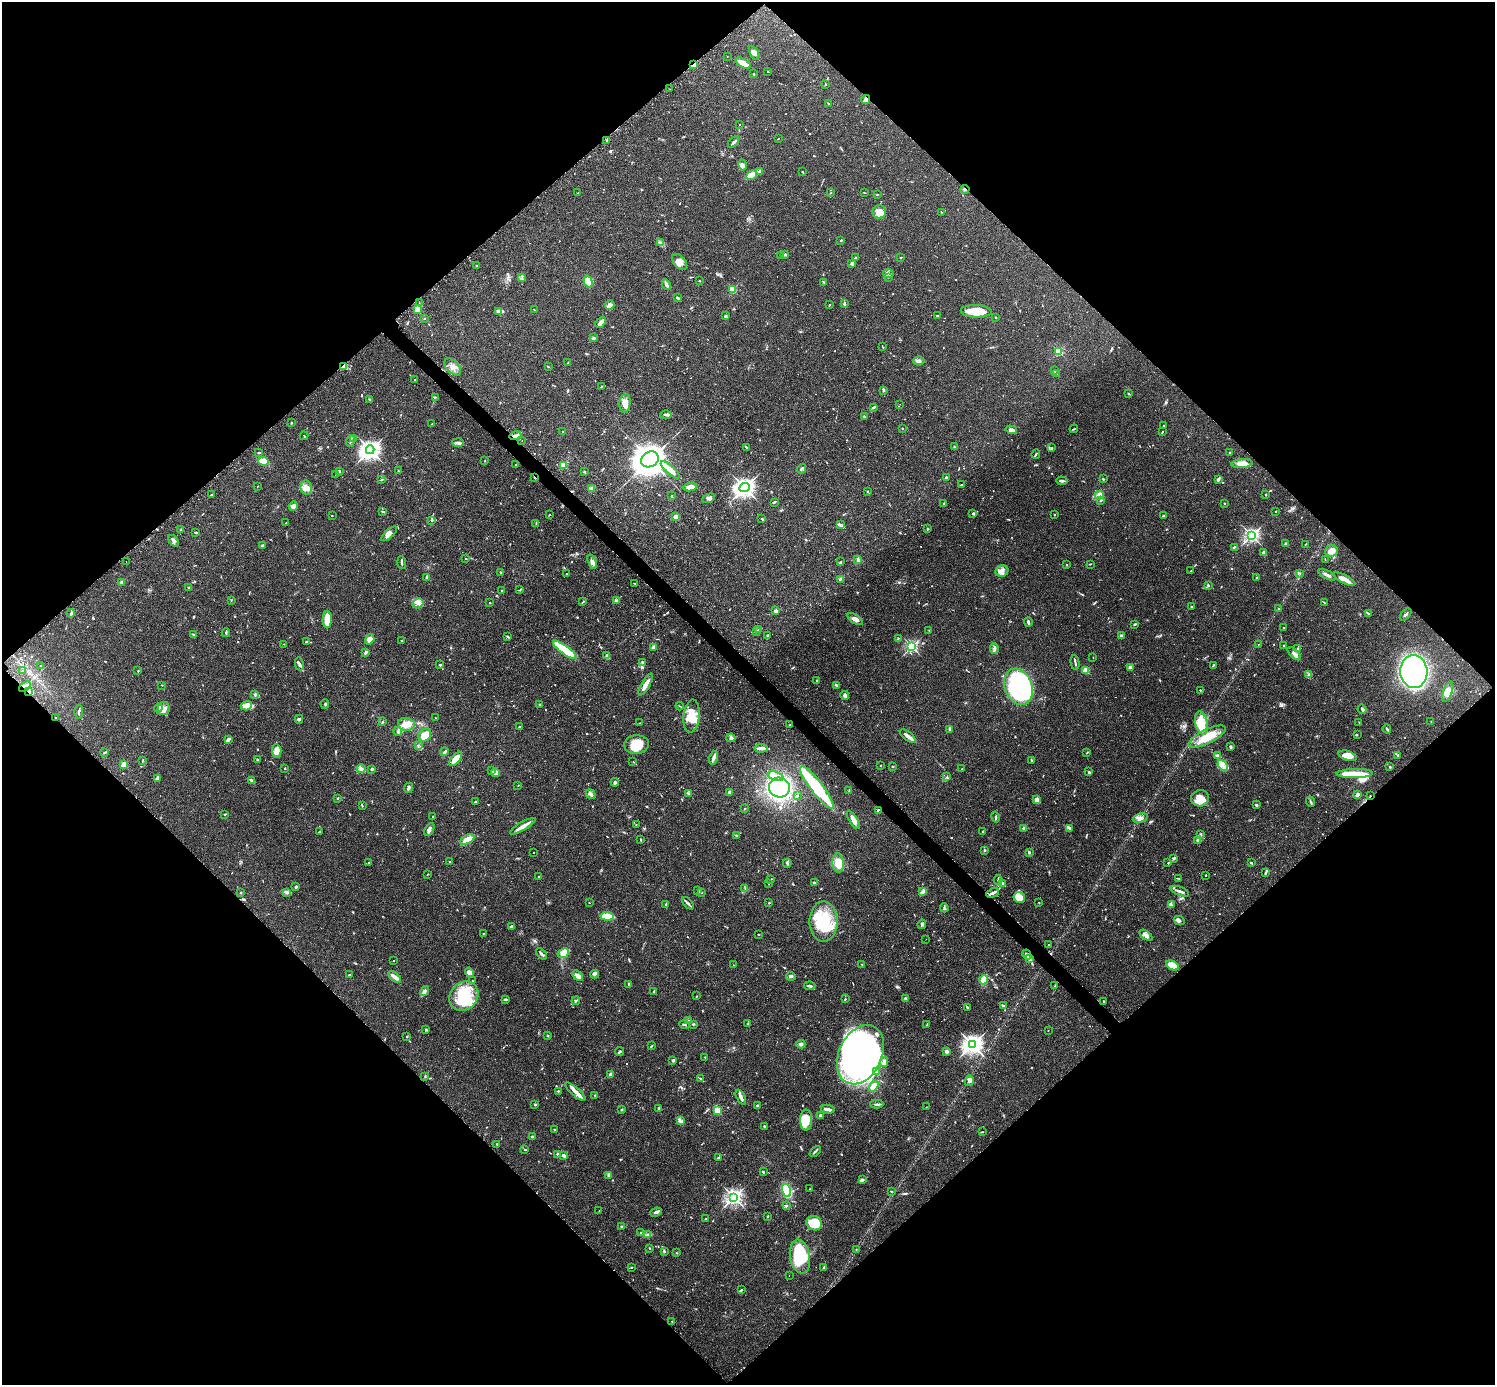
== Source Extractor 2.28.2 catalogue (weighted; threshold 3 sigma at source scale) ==
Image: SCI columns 41-6009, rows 191-5719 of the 6041 x 6041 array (HDU 1 of 3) = the unmasked area's bounding box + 8 px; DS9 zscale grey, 4 x 4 block average (1 PNG px = mean of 4 x 4 image px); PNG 1497 x 1387 px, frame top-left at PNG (2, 2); each listed source drawn as its Kron ellipse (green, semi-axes under 4 px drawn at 4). Shown black and unused: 51% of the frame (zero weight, under 2 of 3 exposures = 2% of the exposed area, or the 3 px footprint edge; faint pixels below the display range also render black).
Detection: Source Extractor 2.28.2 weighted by HDU 2 'WHT'. Background 0.102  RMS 0.0058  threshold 0.0261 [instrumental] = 3 sigma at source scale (4.5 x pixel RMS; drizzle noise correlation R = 1.50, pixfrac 1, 0.05/0.05 arcsec/px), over >= 5 px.
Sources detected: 976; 3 too faint to see at this stretch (4 x 4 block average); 13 inside a brighter object's white glare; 13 cosmic-ray / hot-pixel residue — neither listed nor drawn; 27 coinciding with a brighter row at this scale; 62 inside a brighter listed object's ellipse — not listed separately; of the other 858, all 500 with FLUX_AUTO >= 1.76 (the completeness limit of this list) listed and drawn (358 fainter detections not listed), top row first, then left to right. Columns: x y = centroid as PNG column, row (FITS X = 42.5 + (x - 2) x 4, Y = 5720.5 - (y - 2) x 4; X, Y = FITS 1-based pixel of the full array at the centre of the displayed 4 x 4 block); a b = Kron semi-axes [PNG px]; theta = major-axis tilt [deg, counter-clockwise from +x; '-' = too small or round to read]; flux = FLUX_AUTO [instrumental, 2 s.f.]
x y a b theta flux
754 53 8 4 -61 12
727 57 2 2 - 2.7
743 63 8 3 -29 49
693 65 2 2 - 120
768 71 2 2 - 2
754 74 2 2 - 3.6
825 85 2 2 - 1.8
670 89 2 2 - 1.9
866 99 4 4 - 11
828 103 2 2 - 2.7
739 124 2 2 - 1.8
778 138 2 2 - 2.1
606 140 2 2 - 2.2
734 142 7 2 44 8.4
743 165 5 3 - 9.1
760 171 4 2 - 3.7
802 172 3 2 - 2.7
752 175 6 3 29 15
965 189 4 2 - 6.7
578 193 3 2 - 2
830 193 2 2 - 1.9
864 193 2 2 - 1.9
877 194 3 2 - 1.8
879 212 7 6 - 29
941 212 2 2 - 1.8
841 240 2 2 - 5
660 243 4 2 - 4.6
785 255 3 3 - 4.7
780 256 2 2 - 8.3
900 257 2 2 - 2.8
856 258 3 2 - 4.2
680 262 9 6 -49 23
852 263 2 2 - 43
477 266 3 2 - 3.4
889 273 5 2 - 6.6
888 277 3 2 - 2.9
522 278 2 2 - 3
588 281 6 3 -72 49
700 281 3 2 - 2.1
824 283 3 2 - 1.8
666 285 6 2 -61 11
733 289 2 2 - 200
677 298 4 2 - 4.8
419 303 2 2 - 1.9
844 304 3 2 - 3.2
610 305 5 4 - 11
829 305 3 2 - 2.1
418 310 3 2 - 120
534 310 2 2 - 1.9
498 311 4 3 - 6.9
976 311 15 6 -2 85
937 315 3 2 - 2.4
725 316 3 3 - 4.6
995 317 2 2 - 7.7
424 319 2 2 - 1.8
601 322 6 2 49 21
594 338 3 2 - 9.1
883 347 3 2 - 2.6
1058 351 2 2 - 270
919 361 5 3 - 8.5
568 363 2 2 - 3.5
343 366 4 2 - 9.8
453 367 10 6 -46 21
548 367 2 2 - 2.2
1055 371 2 2 - 3.2
1056 374 2 2 - 4.2
414 380 2 2 - 2
601 387 3 2 - 1.9
884 390 4 2 - 4.2
1129 394 2 2 - 2
435 397 2 2 - 1.8
369 399 2 2 - 1.8
625 403 9 5 84 28
900 404 2 2 - 2.9
874 407 4 2 - 4.3
666 415 5 3 - 6.3
864 416 2 2 - 3.3
291 423 2 2 - 3.1
432 424 2 2 - 1.9
1164 425 2 2 - 2.3
903 428 2 2 - 2
1074 429 4 2 - 2.6
1011 430 6 3 -18 14
563 432 3 2 - 2.1
1162 432 3 2 - 2.5
304 436 4 2 - 1.9
515 436 6 2 13 21
353 439 2 2 - 2.9
522 440 2 2 - 3.2
350 441 6 2 73 5
458 443 6 3 -3 11
746 447 4 2 - 3
954 447 3 2 - 2.7
1052 448 3 2 - 2.4
370 450 4 4 - 1300
1229 452 2 2 - 5.8
259 453 2 2 - 5.4
1036 454 4 2 - 5.2
650 459 9 7 34 6200
485 460 2 2 - 2.1
264 461 5 3 - 60
1242 464 11 4 5 34
516 465 2 2 - 2.6
563 465 4 3 - 86
801 469 5 2 - 4.9
670 470 12 3 -41 38
339 471 3 2 - 5.3
398 471 3 2 - 2.2
584 472 3 2 - 3.9
336 475 2 2 - 1.9
534 477 3 2 - 2.2
946 478 4 2 - 5.6
1103 479 2 2 - 3.1
1218 479 3 2 - 13
381 480 3 2 - 4.7
1062 481 5 2 - 8.7
961 485 3 2 - 3.5
257 486 2 2 - 1.9
690 487 7 3 11 21
306 488 7 6 - 20
591 488 4 3 - 6.2
745 488 5 4 - 1400
867 491 2 2 - 2.8
211 495 2 2 - 8.3
1099 495 4 3 - 21
1266 495 2 2 - 3.3
671 496 2 2 - 2.2
708 498 7 4 23 13
1101 500 2 2 - 3.3
774 502 3 2 - 5.7
944 503 2 2 - 7.5
1224 503 2 2 - 6.1
293 506 5 4 - 16
383 512 3 2 - 3
1276 512 2 2 - 2.1
973 513 4 2 - 4.9
332 515 2 2 - 1.8
549 515 2 2 - 2.5
1054 515 2 2 - 1.8
1163 516 2 2 - 2.8
676 517 2 2 - 100
762 518 3 2 - 6.2
432 520 2 2 - 5.5
286 523 2 2 - 4
536 523 3 2 - 3.1
841 525 4 3 - 6.2
927 529 3 2 - 3.5
181 530 3 2 - 4
196 532 3 2 - 5.2
389 534 10 3 41 14
1252 535 3 2 - 740
174 541 6 4 -55 9.9
1285 544 3 2 - 3.6
1305 544 2 2 - 1.8
262 545 3 2 - 5.4
1234 547 3 2 - 3.6
1332 551 6 5 - 26
1264 553 4 3 - 10
466 559 2 2 - 2.5
1325 559 2 2 - 1.9
858 560 4 3 - 6.6
126 562 2 2 - 3.4
592 562 7 3 -71 12
840 562 2 2 - 2.4
402 563 6 2 -85 5.4
1090 564 3 2 - 2
1066 565 2 2 - 1.9
1002 571 6 5 - 16
1191 571 3 2 - 2.4
501 572 2 2 - 3.3
1300 573 2 2 - 2.4
567 574 2 2 - 6
1327 575 9 2 -27 13
427 578 4 3 - 11
1257 578 2 2 - 4.9
840 579 3 2 - 4.1
1344 579 12 3 -26 37
122 582 3 3 - 9.7
634 583 3 2 - 1.8
1208 585 2 2 - 6.9
189 587 2 2 - 3.8
520 590 3 2 - 2.7
501 591 2 2 - 3.2
231 600 2 2 - 1.9
616 601 2 2 - 10
583 602 3 2 - 3.7
418 603 6 5 - 15
490 603 2 2 - 3.3
1325 603 4 2 - 2.3
1191 607 3 2 - 2.8
1279 608 2 2 - 2.4
775 611 2 2 - 50
71 613 4 3 - 5.6
1368 613 3 2 - 3.2
1406 615 7 2 47 5.4
855 619 9 4 -33 17
327 620 8 4 89 58
1028 622 5 2 - 6.8
1135 624 3 2 - 3.8
1284 628 2 2 - 2.6
758 630 3 2 - 3.4
929 630 2 2 - 1.9
756 632 2 2 - 3.2
226 633 4 2 - 4.5
193 634 3 2 - 3
767 635 2 2 - 3.7
1121 636 2 2 - 32
508 637 4 2 - 4.5
898 638 3 2 - 2.1
370 639 5 4 - 29
402 641 2 2 - 3.3
307 642 3 2 - 5.2
284 644 2 2 - 1.8
1258 644 2 2 - 2.2
912 646 2 2 - 570
1284 646 2 2 - 3.8
654 647 2 2 - 78
1298 648 4 2 - 3.3
994 649 5 2 - 8.4
565 650 14 4 -35 180
365 652 4 2 - 8.1
1294 654 8 3 -44 13
607 656 3 3 - 6
1093 657 2 2 - 1.9
643 662 4 2 - 3.4
1075 663 7 2 -80 6.1
299 664 6 2 -79 7.7
440 665 2 2 - 6.3
1213 665 4 2 - 3.5
41 666 2 2 - 1.8
1130 667 3 3 - 21
1086 670 2 2 - 150
22 671 2 2 - 2.2
138 671 2 2 - 2
1414 671 16 13 -85 930
1308 675 2 2 - 3
817 680 2 2 - 2.8
646 684 12 3 60 31
162 685 2 2 - 1.9
837 685 4 2 - 3.6
25 686 6 2 40 8.4
1019 687 19 13 -70 740
1200 690 2 2 - 2
29 691 2 2 - 5.4
1448 692 10 4 71 24
255 695 3 2 - 2.9
845 695 4 2 - 8
325 704 4 2 - 3.6
540 704 2 2 - 4.7
246 706 6 4 18 30
680 706 4 2 - 2.7
158 708 4 3 - 6.7
164 709 6 6 - 18
1362 709 4 2 - 5.4
79 712 7 2 89 7.3
691 716 16 8 84 74
56 718 2 2 - 3.2
435 718 2 2 - 2.1
299 719 4 2 - 4.7
382 722 2 2 - 2.9
1359 722 2 2 - 2.2
1431 722 2 2 - 2.1
640 723 4 2 - 1.9
1202 723 12 6 -78 71
406 724 8 6 -9 31
790 725 2 2 - 2.7
519 727 2 2 - 4.1
950 729 2 2 - 20
1387 729 4 2 - 5.4
398 732 4 2 - 5.8
425 735 7 6 - 67
1357 735 3 2 - 2.3
908 736 9 3 -37 20
1207 737 20 7 27 83
731 738 4 3 - 12
228 740 4 2 - 14
637 744 12 9 4 81
418 745 2 2 - 2.4
1230 747 4 2 - 5.7
761 748 6 4 5 12
277 751 7 5 -87 30
444 752 4 2 - 5.3
105 753 3 2 - 4.6
1087 753 4 2 - 2.9
1398 755 2 2 - 3.1
1218 756 4 3 - 6.2
1348 756 9 4 -18 47
713 758 7 3 73 14
257 759 2 2 - 4.1
456 759 8 3 51 65
143 760 4 2 - 2.8
1031 760 2 2 - 2.2
633 762 2 2 - 2.1
124 765 2 2 - 150
1223 765 6 3 -50 15
881 766 2 2 - 6
892 766 2 2 - 3.3
1390 767 2 2 - 4.5
285 768 2 2 - 2.5
361 769 4 3 - 8.2
372 769 3 2 - 8.3
962 769 2 2 - 2.1
492 770 3 2 - 3
1089 772 3 2 - 4.6
495 773 4 3 - 8.7
1355 774 18 4 1 76
776 776 8 3 -19 18
947 777 4 2 - 3.5
157 778 4 3 - 6
252 780 4 2 - 10
615 782 4 2 - 7
518 785 2 2 - 1.9
779 787 10 9 - 470
817 787 26 6 -53 270
408 788 5 2 - 8.9
849 791 2 2 - 2.1
729 792 4 2 - 8.6
688 793 3 2 - 3.7
591 794 5 3 - 8.3
797 795 3 2 - 2.7
1357 795 4 2 - 18
1370 796 3 2 - 2.1
337 798 2 2 - 14
1200 798 9 8 - 48
1036 800 4 3 - 15
475 802 2 2 - 9
1311 802 5 2 - 4.6
1256 805 3 3 - 4.7
362 806 3 2 - 2.4
745 809 2 2 - 3.7
878 810 2 2 - 3
225 814 3 2 - 3
433 816 2 2 - 2.5
995 817 6 2 -77 5.6
1140 818 8 3 13 15
853 820 10 3 -58 20
636 825 2 2 - 1.8
523 826 14 2 31 30
1024 828 3 3 - 4.3
1070 828 3 2 - 3.2
429 830 7 3 61 11
319 831 3 2 - 2.9
982 831 2 2 - 1.9
1201 834 3 2 - 2.5
736 835 2 2 - 4.6
467 839 8 2 29 66
640 839 3 2 - 2.4
1197 841 3 2 - 2.5
985 850 3 2 - 3.5
533 853 2 2 - 2.5
1029 853 3 2 - 3.9
1174 858 4 2 - 7
368 862 2 2 - 2.1
450 862 2 2 - 1.9
787 863 4 2 - 4.4
838 863 9 5 -87 51
1168 863 2 2 - 2.8
1251 863 3 2 - 2.9
1265 873 3 2 - 4.3
428 874 3 2 - 1.8
1206 875 2 2 - 2
539 877 3 2 - 3.1
1178 878 3 2 - 1.9
771 879 4 2 - 2.6
998 880 5 2 - 7
814 882 3 2 - 3.2
1003 883 3 2 - 2.7
769 884 2 2 - 2.7
296 887 2 2 - 22
745 889 2 2 - 2.1
698 890 3 2 - 2.7
923 891 2 2 - 3.2
1180 891 10 2 -21 11
287 892 3 2 - 4.8
701 892 3 2 - 4.3
241 893 2 2 - 12
993 893 7 2 25 15
1019 898 6 5 - 54
1039 902 2 2 - 1.8
589 903 2 2 - 1.8
688 903 7 2 -46 7.5
769 903 2 2 - 10
666 905 3 2 - 3
1171 905 2 2 - 2.3
944 908 4 4 - 5.5
607 916 6 2 -6 110
1179 920 6 3 -27 8
823 922 20 14 -90 170
922 924 5 3 - 5.4
512 927 3 2 - 12
483 933 2 2 - 4.5
758 935 2 2 - 1.8
1146 935 7 3 -34 13
926 939 2 2 - 3.6
1049 945 2 2 - 12
563 953 6 4 25 27
542 954 7 2 -46 7.7
1027 955 5 2 - 6.9
1029 959 4 3 - 7.2
394 961 2 2 - 2.7
862 964 2 2 - 2.9
733 965 2 2 - 2.4
1172 966 7 4 -27 86
469 972 5 4 - 20
594 974 4 4 - 7
349 975 3 2 - 3.8
578 976 6 3 -43 27
791 976 5 3 - 7.4
395 977 7 3 -37 22
984 980 5 3 - 48
472 981 2 2 - 2.2
628 984 2 2 - 3.3
810 986 6 2 -8 7.1
1055 986 3 2 - 3
425 991 5 3 - 8.6
654 991 3 2 - 3.2
464 996 15 13 47 150
696 996 2 2 - 2
905 998 3 2 - 4.4
505 999 4 2 - 6.3
845 999 2 2 - 2.6
576 1001 4 2 - 3.5
1104 1002 3 2 - 3.3
1004 1005 4 2 - 5.1
967 1007 3 2 - 3.2
689 1020 2 2 - 2.2
748 1023 2 2 - 1.9
693 1024 3 2 - 3
927 1024 3 2 - 2.8
685 1025 5 2 - 4.6
425 1029 3 2 - 3.1
1048 1030 2 2 - 1.8
547 1035 2 2 - 2.4
407 1036 2 2 - 2.9
801 1044 4 3 - 8.5
972 1044 4 3 - 1500
652 1045 3 2 - 2.4
947 1051 2 2 - 44
619 1052 5 2 - 4.7
860 1055 31 21 65 1200
705 1057 2 2 - 2
673 1060 2 2 - 10
884 1062 5 3 - 7.4
876 1072 3 2 - 4.1
610 1074 3 2 - 6.9
425 1076 2 2 - 2.3
701 1078 4 2 - 3.7
969 1081 5 3 - 14
874 1086 6 3 56 27
558 1091 3 2 - 2.6
575 1092 13 3 -41 22
595 1095 2 2 - 7
741 1097 8 2 -65 19
535 1104 2 2 - 11
877 1104 6 2 1 7
757 1105 2 2 - 5.1
926 1107 2 2 - 2.3
659 1109 4 2 - 11
828 1109 7 2 -12 20
621 1110 3 2 - 3
717 1111 2 2 - 210
821 1115 3 2 - 6
806 1120 10 6 -90 86
680 1121 3 2 - 4.7
764 1126 2 2 - 4.3
554 1129 2 2 - 6.3
982 1132 2 2 - 2.8
532 1137 2 2 - 24
497 1144 2 2 - 2.8
525 1150 2 2 - 3.1
815 1151 6 2 44 6.1
557 1154 3 2 - 3.3
564 1155 4 3 - 11
718 1158 3 2 - 5.1
763 1172 2 2 - 4
609 1175 4 2 - 9.4
862 1180 4 2 - 10
810 1189 2 2 - 2
787 1190 7 4 -71 110
891 1191 3 2 - 3.2
734 1197 3 3 - 850
787 1205 3 3 - 3.7
599 1211 2 2 - 2.3
656 1212 6 2 23 10
767 1217 2 2 - 2.8
706 1218 2 2 - 1.9
814 1223 8 7 - 94
622 1227 2 2 - 5.8
641 1233 2 2 - 5
647 1235 2 2 - 1.9
649 1248 2 2 - 2.8
856 1249 2 2 - 2.3
664 1251 3 2 - 4.4
676 1253 2 2 - 2.3
800 1256 17 10 -80 250
631 1267 3 2 - 2.7
824 1268 2 2 - 17
789 1276 2 2 - 1.9
741 1290 2 2 - 2
672 1321 2 2 - 2.8
Overlapping masked pixels (flux is a lower limit): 11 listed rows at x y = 693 65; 866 99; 965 189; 343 366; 515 436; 534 477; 25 686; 29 691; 56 718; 1370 796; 993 893
Diffuse or blended objects may show on this block-average render without a row.